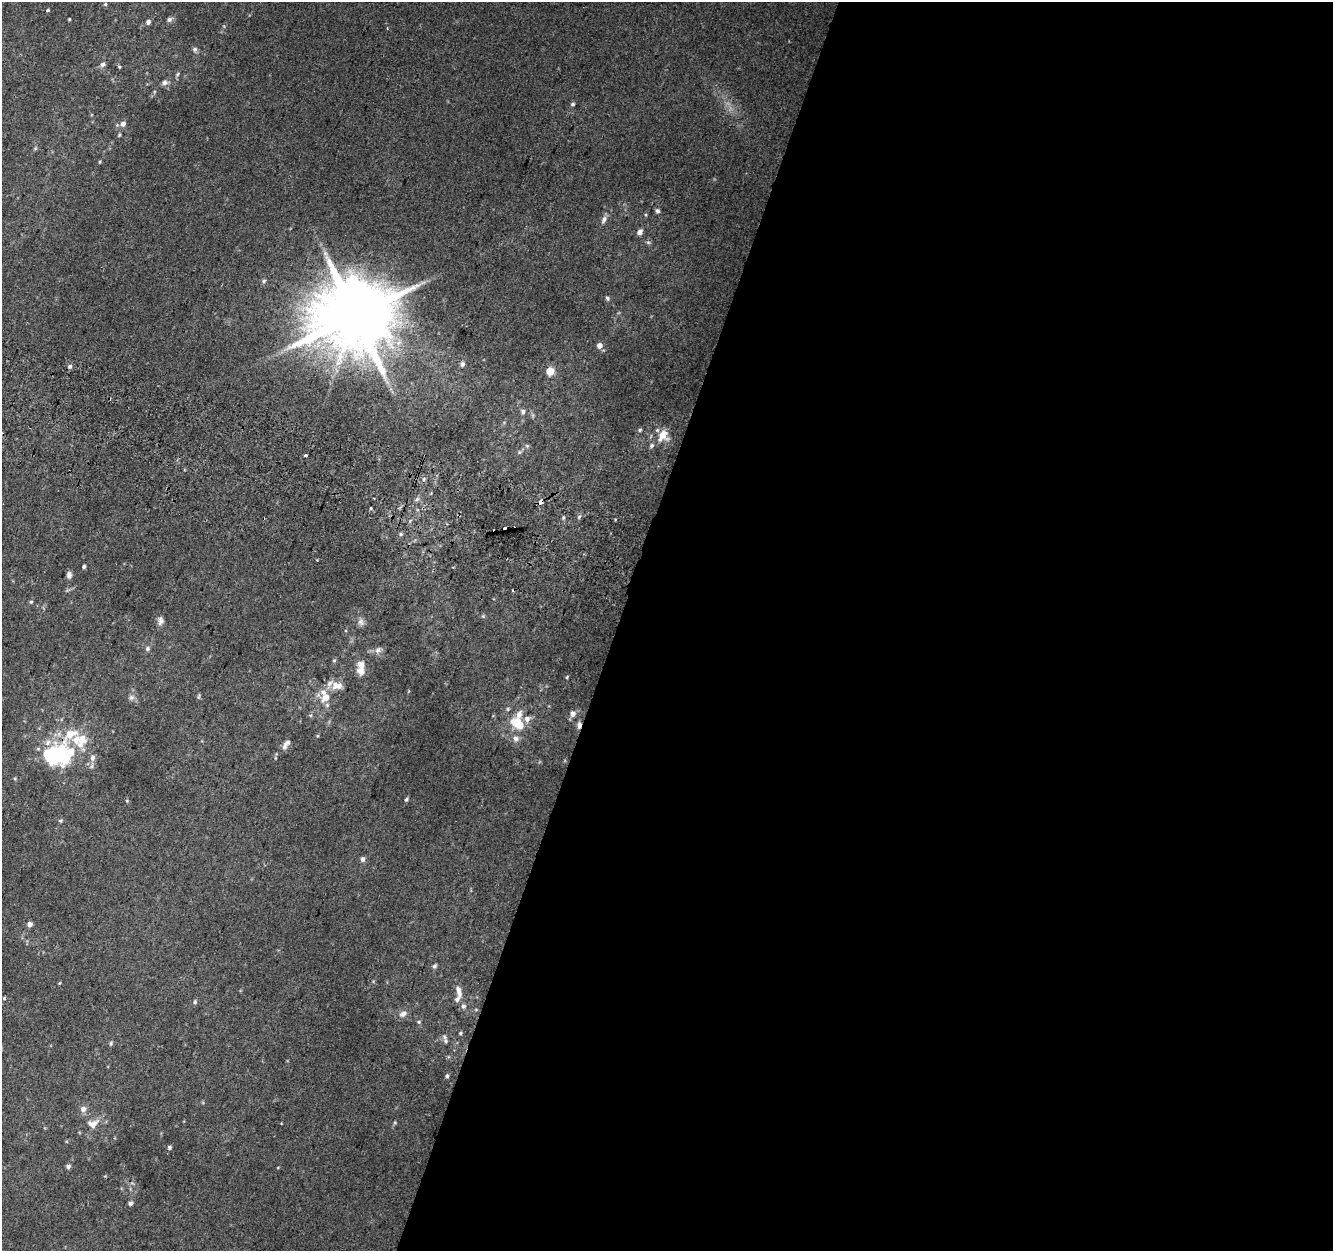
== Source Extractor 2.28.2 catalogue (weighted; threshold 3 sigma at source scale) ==
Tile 12 of 4 x 4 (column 4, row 3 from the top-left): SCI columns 4028-5358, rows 1578-2826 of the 5374 x 5589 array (HDU 1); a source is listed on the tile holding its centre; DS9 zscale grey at full resolution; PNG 1335 x 1253 px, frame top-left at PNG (2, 2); no overlay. Shown black and unused: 54% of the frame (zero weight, under 2 of 3 exposures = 2% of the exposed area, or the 3 px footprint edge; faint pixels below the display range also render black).
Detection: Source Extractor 2.28.2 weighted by HDU 2 'WHT'; one run over the whole footprint, this tile lists its part. Background 0.0855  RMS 0.011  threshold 0.0512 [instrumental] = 3 sigma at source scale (4.5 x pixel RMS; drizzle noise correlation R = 1.50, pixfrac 1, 0.0396/0.0396 arcsec/px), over >= 5 px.
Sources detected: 106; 2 inside a brighter object's white glare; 2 cosmic-ray / hot-pixel residue — not listed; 14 inside a brighter listed object's ellipse — not listed separately; the other 88 listed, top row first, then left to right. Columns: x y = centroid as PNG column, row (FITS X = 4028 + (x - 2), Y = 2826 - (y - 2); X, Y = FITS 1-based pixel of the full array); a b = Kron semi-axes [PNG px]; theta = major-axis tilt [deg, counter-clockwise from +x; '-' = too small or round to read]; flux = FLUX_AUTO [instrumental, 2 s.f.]
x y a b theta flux
105 4 5 5 - 1.7
47 10 4 3 - 4.9
69 19 3 3 - 1.1
169 19 8 6 22 3.4
148 22 6 6 - 3.4
387 28 2 2 - 0.88
195 49 7 6 - 2.8
103 64 7 5 46 3.7
119 67 4 4 - 1.3
178 74 6 4 86 1.8
165 83 8 7 - 4
573 104 6 4 17 1.8
123 124 6 6 - 5.3
119 135 6 4 74 1.5
35 148 6 4 -73 1.5
100 162 5 3 - 1.2
657 211 6 5 - 2.8
646 215 5 3 - 1.1
604 219 11 6 67 4.8
640 232 7 6 - 4.8
264 281 7 5 26 2.2
607 298 6 5 - 2
355 315 22 20 30 13000
599 345 6 6 - 5.8
462 364 5 5 - 3.2
70 366 6 5 - 2.8
550 371 5 5 - 28
523 411 6 5 - 3.2
640 430 5 4 - 1.6
663 435 15 12 72 16
652 445 7 5 46 2.5
527 446 6 5 - 1.8
519 452 6 5 - 1.8
306 456 3 3 - 11
424 479 6 4 88 2
417 499 7 6 - 2.8
541 501 4 3 - 23
371 508 3 3 - 1.9
563 517 5 4 - 1.6
579 517 6 4 47 1.7
505 528 3 3 - 7.1
401 534 6 5 - 2
84 567 4 4 - 2.1
69 575 7 5 90 4.4
31 602 5 4 - 1.4
483 616 5 5 - 1.5
161 621 11 7 85 4.9
361 622 11 8 -78 4.8
147 648 6 6 - 2.7
378 650 10 8 29 5.1
334 661 5 5 - 1.7
361 671 11 9 -42 8.5
567 677 5 3 - 1.3
337 686 19 10 3 12
199 696 9 3 81 1.6
131 697 8 7 - 4.1
325 697 13 10 57 16
508 709 6 5 - 1.8
519 714 24 11 77 17
572 714 8 7 - 6.1
579 725 8 5 82 5.4
317 736 5 4 - 1.1
516 739 9 9 - 6
80 741 78 22 17 60
284 747 10 7 65 4.6
55 756 23 14 63 61
275 758 5 3 - 1.1
406 799 6 4 58 2
127 801 5 4 - 1.3
60 821 5 5 - 1.9
362 859 6 5 - 3.9
29 924 6 5 - 4.8
435 966 6 5 - 2.4
59 983 4 4 - 1.1
459 991 17 7 -78 8
4 998 4 4 - 1.4
195 1002 6 5 - 2
403 1014 11 8 26 5.8
419 1022 5 4 - 1.5
460 1033 5 4 - 1.4
446 1041 8 6 -63 3
111 1043 7 5 75 1.9
447 1076 4 4 - 2.2
83 1109 7 7 - 5.6
93 1124 18 13 18 13
169 1147 5 4 - 2.3
68 1166 6 5 - 2.7
130 1203 5 5 - 2.8
Overlapping masked pixels (flux is a lower limit): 5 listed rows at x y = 541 501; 505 528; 579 725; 80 741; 55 756